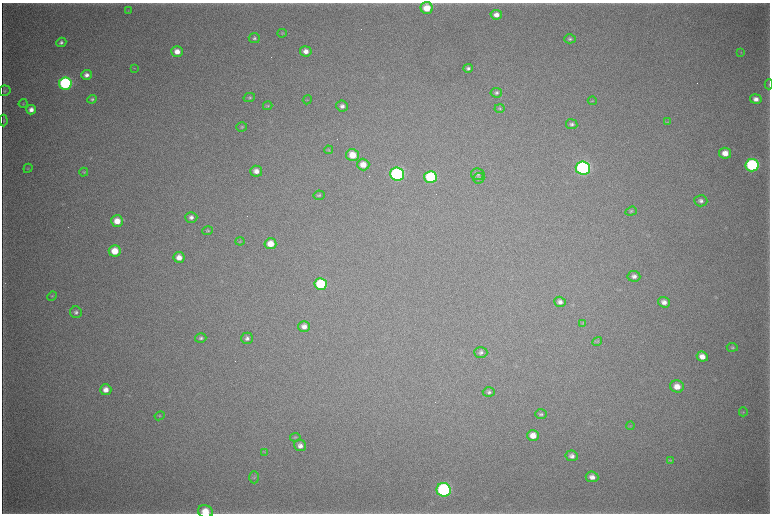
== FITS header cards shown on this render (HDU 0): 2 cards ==
NAXIS1  =                 1536 / length of data axis 1
NAXIS2  =                 1023 / length of data axis 2

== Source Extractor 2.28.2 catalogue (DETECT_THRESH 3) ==
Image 1536 x 1023 px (HDU 0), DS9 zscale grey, zoomed out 1/2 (1 PNG px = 2 x 2 image px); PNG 772 x 516 px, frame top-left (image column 1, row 1022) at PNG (2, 3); each listed source drawn as its Kron ellipse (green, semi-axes under 4 px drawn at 4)
Background 4410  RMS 38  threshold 113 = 3 sigma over >= 5 px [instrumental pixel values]
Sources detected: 88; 3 cannot appear on this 1/2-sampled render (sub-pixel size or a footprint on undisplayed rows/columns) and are neither listed nor drawn; the other 85 listed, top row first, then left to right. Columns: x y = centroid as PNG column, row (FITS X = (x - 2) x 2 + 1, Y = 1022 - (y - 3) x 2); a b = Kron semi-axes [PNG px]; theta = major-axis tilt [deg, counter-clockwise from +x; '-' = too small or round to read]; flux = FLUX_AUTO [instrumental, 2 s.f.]
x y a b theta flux
427 8 6 6 - 1.6e+05
128 11 3 2 - 3.7e+03
496 15 5 4 - 5.8e+04
282 33 4 4 - 8.4e+03
254 38 5 5 - 1.8e+04
570 39 6 4 1 1.7e+04
61 42 5 4 - 2.1e+04
177 51 6 5 - 7.6e+04
306 51 5 5 - 5.4e+04
741 52 3 3 - 4.3e+03
134 68 4 3 - 5.9e+03
468 68 4 4 - 2.0e+04
87 75 5 5 - 3.8e+04
65 83 6 6 - 1.1e+06
769 84 5 2 - 6.0e+03
4 91 6 5 - 1.3e+04
496 93 6 5 - 1.8e+04
249 97 6 4 16 1.3e+04
92 99 5 4 - 1.4e+04
756 99 5 5 - 4.4e+04
307 100 5 3 - 6.8e+03
592 101 4 3 - 6.1e+03
23 104 4 3 - 7.4e+03
268 106 5 4 - 1.0e+04
342 106 6 5 - 3.5e+04
500 108 5 4 - 1.1e+04
31 110 5 4 - 4.9e+04
3 120 6 3 -87 7.9e+03
667 122 3 3 - 6.4e+03
572 124 6 5 - 2.2e+04
242 127 5 4 - 1.2e+04
329 150 4 3 - 6.9e+03
725 153 6 5 - 9.2e+04
353 155 6 6 - 1.6e+05
363 165 6 5 - 1.0e+05
752 165 6 6 - 9.3e+05
28 168 5 2 - 5.2e+03
583 168 7 6 - 1.8e+06
256 171 6 5 - 5.8e+04
84 172 4 4 - 7.8e+03
397 174 7 6 - 1.5e+06
478 174 7 5 -12 1.8e+04
431 177 6 6 - 6.3e+05
479 178 6 5 - 1.5e+04
319 195 5 5 - 1.3e+04
701 201 6 5 - 3.0e+04
631 211 6 4 20 1.0e+04
191 217 6 5 - 3.2e+04
117 221 6 6 - 1.2e+05
208 231 5 4 - 1.2e+04
240 241 4 4 - 7.8e+03
270 244 6 5 - 1.2e+05
115 251 6 5 - 1.6e+05
179 257 5 5 - 7.5e+04
634 276 6 5 - 3.6e+04
321 284 6 6 - 4.6e+05
52 296 5 4 - 9.1e+03
560 302 6 5 - 3.4e+04
664 302 6 5 - 4.7e+04
76 312 6 5 - 2.3e+04
583 323 4 3 - 6.1e+03
304 326 6 5 - 5.1e+04
201 338 6 4 17 1.9e+04
247 338 6 5 - 2.7e+04
597 342 5 4 - 1.0e+04
732 347 5 4 - 1.4e+04
481 352 6 5 - 2.3e+04
702 356 5 5 - 6.9e+04
677 386 7 6 - 8.9e+04
106 390 6 5 - 6.2e+04
489 392 6 4 -2 1.8e+04
743 412 4 3 - 8.0e+03
541 414 6 4 0 1.6e+04
160 416 5 4 - 8.3e+03
630 426 4 2 - 6.4e+03
533 436 6 5 - 8.9e+04
295 437 5 4 - 9.8e+03
300 446 6 5 - 4.0e+04
265 452 3 3 - 5.7e+03
572 456 6 5 - 3.6e+04
670 460 4 3 - 5.4e+03
254 477 6 4 -90 1.2e+04
592 477 6 5 - 4.8e+04
444 490 7 6 - 1.4e+06
205 511 7 6 - 1.3e+05
At the frame edge (FLAGS 8, measured only in part): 2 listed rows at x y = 769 84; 205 511
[3 sub-pixel or undisplayed-footprint detections neither listed nor drawn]